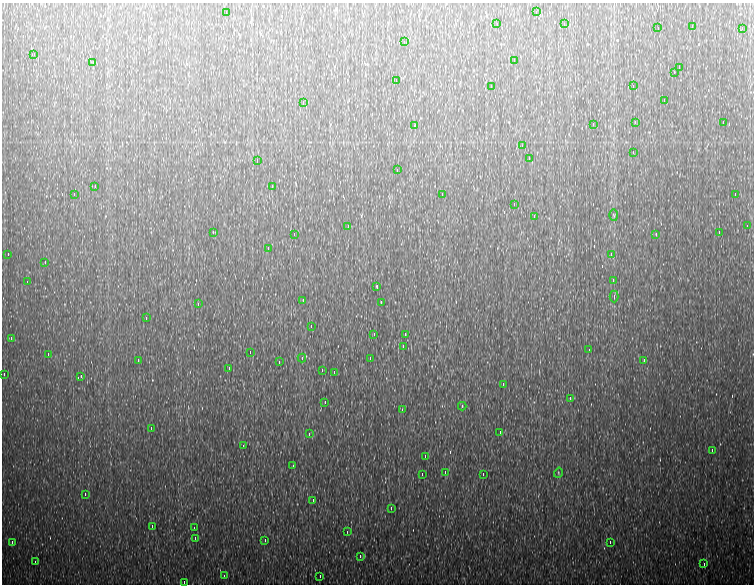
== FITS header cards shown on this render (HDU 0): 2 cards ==
NAXIS1  =                  752 / length of data axis 1
NAXIS2  =                  582 / length of data axis 2

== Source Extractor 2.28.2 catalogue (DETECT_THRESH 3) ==
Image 752 x 582 px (HDU 0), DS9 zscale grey, 1 PNG px = 1 image px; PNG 756 x 586 px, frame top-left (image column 1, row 582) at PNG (2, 3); each listed source drawn as its Kron ellipse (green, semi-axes under 4 px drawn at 4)
Background 1020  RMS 14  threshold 43.4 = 3 sigma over >= 5 px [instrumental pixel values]
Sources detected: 103; all 103 listed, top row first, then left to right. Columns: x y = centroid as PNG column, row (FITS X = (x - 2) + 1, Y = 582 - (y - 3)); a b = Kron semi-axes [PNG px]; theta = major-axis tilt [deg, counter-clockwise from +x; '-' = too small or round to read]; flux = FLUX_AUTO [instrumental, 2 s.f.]
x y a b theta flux
226 12 4 2 - 7800
536 12 4 2 - 9200
497 24 3 2 - 2200
564 24 4 2 - 8800
692 26 4 2 - 1800
658 28 3 2 - 2200
742 28 4 2 - 10000
404 42 3 2 - 10000
34 54 4 2 - 5200
514 60 4 2 - 27000
93 62 4 4 - 930
679 68 4 2 - 5900
674 72 3 2 - 110000
396 80 3 2 - 11000
491 86 3 2 - 10000
633 86 3 2 - 9100
664 100 3 2 - 23000
303 102 4 2 - 6300
635 122 4 2 - 3400
723 122 3 2 - 10000
593 124 4 2 - 23000
415 126 4 2 - 3300
522 146 4 2 - 12000
633 152 3 2 - 840
529 158 4 2 - 9300
257 160 4 2 - 7600
397 170 3 2 - 5500
95 186 3 2 - 1800
272 186 4 2 - 8700
74 194 2 2 - 600
442 194 3 2 - 2000
735 194 3 2 - 48000
514 204 3 2 - 1400
614 215 6 4 -88 1100
534 216 4 2 - 17000
348 226 4 2 - 7100
747 226 3 2 - 2900
213 232 2 2 - 600
719 232 4 2 - 14000
294 234 3 2 - 1300
656 234 4 2 - 4700
268 248 4 2 - 9700
8 254 3 2 - 4800
611 254 4 2 - 10000
45 262 2 2 - 580
613 280 3 3 - 770
27 282 3 2 - 7900
377 286 3 2 - 1100
614 296 6 4 -89 1500
303 300 3 3 - 720
381 302 3 2 - 9900
198 304 4 2 - 12000
146 318 3 2 - 960
311 326 4 2 - 8600
374 334 3 3 - 1200
405 334 4 2 - 9400
11 338 4 2 - 35000
403 346 4 2 - 9100
589 350 2 2 - 580
250 352 3 2 - 9800
48 354 3 2 - 5600
302 358 4 3 - 1800
370 358 4 2 - 15000
138 360 4 2 - 9100
644 360 4 2 - 11000
279 362 4 2 - 3500
229 368 4 2 - 10000
322 370 4 2 - 10000
334 372 3 2 - 1600
4 374 4 2 - 10000
81 376 4 2 - 6400
503 384 4 2 - 11000
570 398 4 2 - 11000
325 402 4 2 - 10000
462 406 4 3 - 890
402 410 4 2 - 10000
151 428 4 2 - 12000
500 432 3 2 - 3300
309 434 3 2 - 890
243 446 4 2 - 9000
712 450 4 2 - 11000
425 456 4 2 - 11000
293 466 4 2 - 9100
445 472 3 2 - 10000
558 473 5 3 - 840
422 474 4 2 - 6600
483 474 4 2 - 79000
85 494 3 2 - 5200
313 500 2 2 - 580
391 508 4 2 - 10000
152 526 4 2 - 9400
194 528 3 2 - 3500
347 532 3 2 - 490
195 538 3 2 - 690
265 540 3 2 - 2200
12 542 4 2 - 21000
610 542 3 2 - 10000
360 556 4 2 - 9000
35 562 4 2 - 9500
704 564 3 2 - 1100
224 576 4 2 - 10000
320 576 3 2 - 4900
184 582 3 2 - 3200
At the frame edge (FLAGS 8, measured only in part): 1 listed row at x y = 184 582